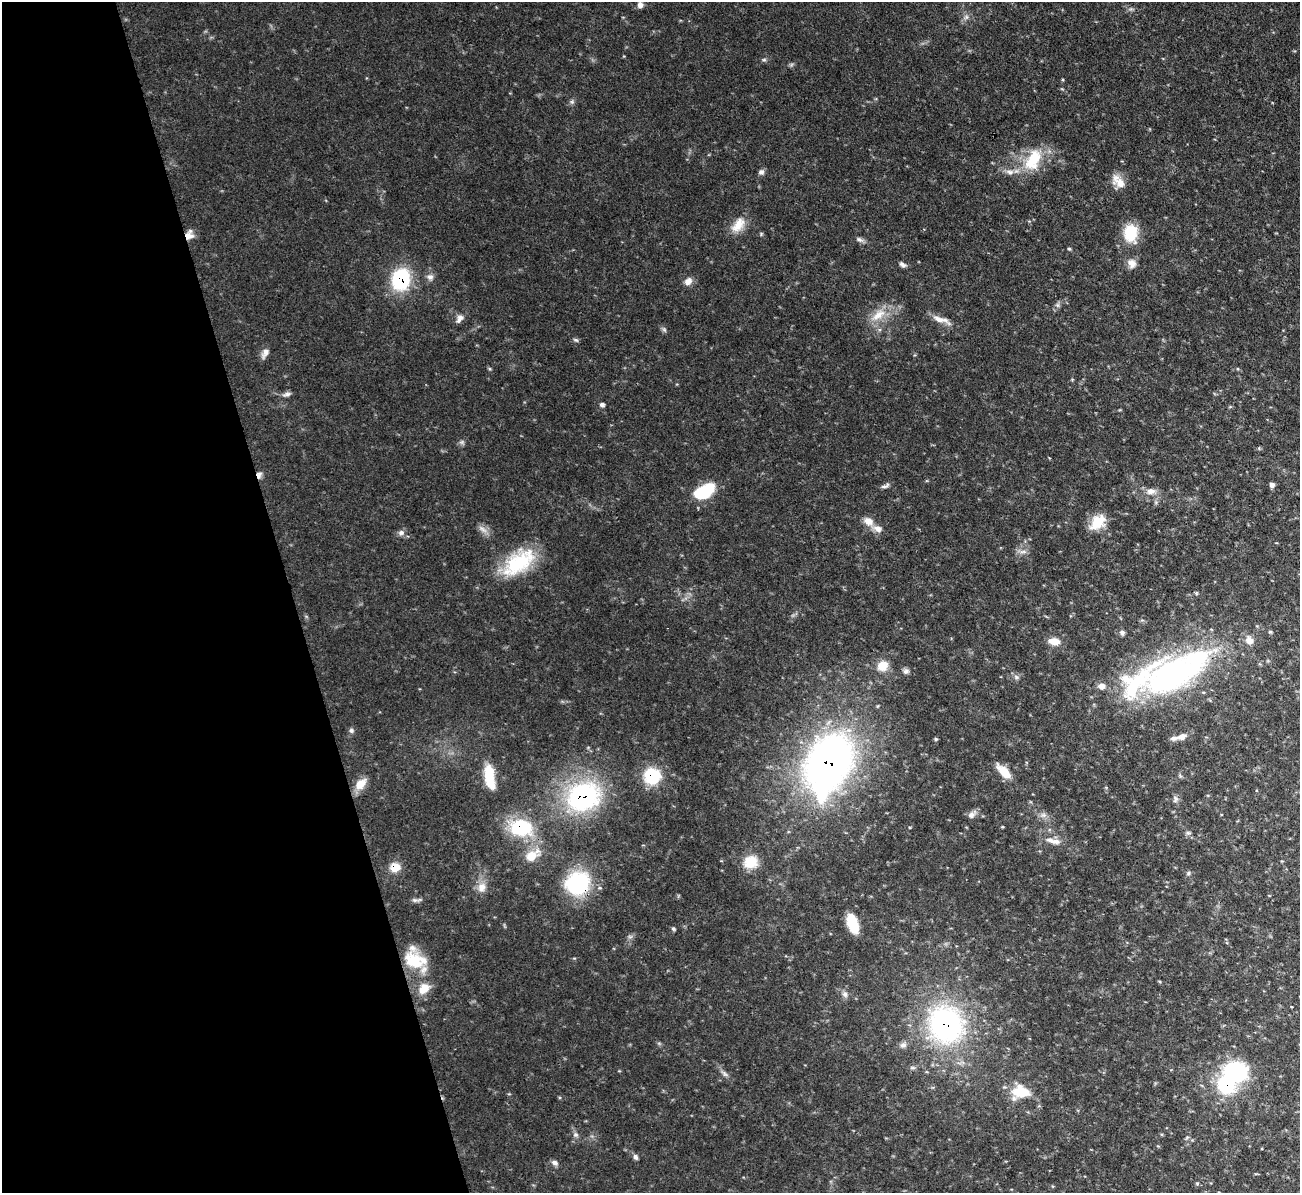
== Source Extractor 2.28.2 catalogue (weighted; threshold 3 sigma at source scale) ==
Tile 5 of 4 x 4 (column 1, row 2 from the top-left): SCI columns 1-1298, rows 2526-3716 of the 5192 x 5173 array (HDU 1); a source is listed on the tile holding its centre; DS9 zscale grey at full resolution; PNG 1302 x 1195 px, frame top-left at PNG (2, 2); no overlay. Shown black and unused: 22% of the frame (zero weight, under 3 of 4 exposures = <1% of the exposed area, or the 3 px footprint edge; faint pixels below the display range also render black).
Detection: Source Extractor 2.28.2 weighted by HDU 2 'WHT'; one run over the whole footprint, this tile lists its part. Background 0.103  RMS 0.0052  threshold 0.0233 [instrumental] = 3 sigma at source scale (4.5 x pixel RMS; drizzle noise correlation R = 1.50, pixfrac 1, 0.05/0.05 arcsec/px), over >= 5 px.
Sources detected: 93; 1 too faint to see at this stretch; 1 inside a brighter object's white glare — not listed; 6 inside a brighter listed object's ellipse — not listed separately; the other 85 listed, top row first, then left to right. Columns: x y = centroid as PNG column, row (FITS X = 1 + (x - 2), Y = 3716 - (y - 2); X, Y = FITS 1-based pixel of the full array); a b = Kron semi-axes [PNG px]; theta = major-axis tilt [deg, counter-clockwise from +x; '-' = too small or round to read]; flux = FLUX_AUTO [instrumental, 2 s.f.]
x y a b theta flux
640 5 7 7 - 2
966 17 7 6 - 1.6
764 60 6 4 1 0.84
572 102 6 6 - 1.1
1033 159 33 18 63 20
761 172 7 7 - 1.7
1010 172 11 6 -7 2.8
1118 182 20 11 -47 6.5
738 225 23 13 53 8.2
1130 233 20 15 -87 16
189 235 12 9 71 4.1
860 240 10 6 -26 1.7
1069 249 5 4 - 0.64
1132 263 13 11 -76 3.6
902 264 10 6 -33 1.6
430 277 9 9 - 2.4
401 279 20 16 75 40
688 281 11 8 43 3.3
1057 305 6 6 - 1.3
878 315 26 11 39 9.8
460 318 13 8 58 2.7
941 320 28 7 -20 5.3
664 329 7 4 -20 0.94
576 340 8 5 -19 0.99
265 353 13 7 61 3
287 394 12 6 14 1.8
602 405 6 6 - 1.5
259 475 9 7 87 2
1272 485 6 5 - 2.1
885 486 12 5 20 1.5
1151 491 12 8 3 3.9
704 492 23 12 30 24
868 521 14 10 -31 4.5
1097 522 20 14 41 11
483 529 16 6 -38 2.9
401 533 9 8 - 2
1023 552 11 4 1 1.8
518 562 44 24 38 33
1196 593 4 4 - 0.67
1270 632 5 5 - 0.71
1122 633 7 6 - 1.4
1249 640 11 9 -50 4.3
1054 641 13 8 -9 6
883 666 13 11 30 7.3
906 671 9 6 17 1.6
1172 675 83 37 27 150
1016 677 8 6 -23 1.4
351 730 7 6 - 1.4
1182 736 12 7 20 3.7
936 739 5 4 - 0.69
828 764 53 35 66 300
1004 771 20 9 -46 8.2
489 776 25 9 -81 19
652 776 16 16 - 24
361 784 16 10 46 6.6
583 797 32 26 26 92
1175 799 10 7 83 1.7
971 815 11 7 37 2.7
1043 815 9 6 -20 2
521 827 21 16 -8 37
1188 833 7 5 -7 1
1053 841 24 7 -12 4.6
531 856 18 13 24 9.2
751 862 16 14 12 11
395 867 11 10 - 7.2
1188 873 6 5 - 0.92
577 883 25 23 27 48
482 887 14 11 79 5.1
415 900 9 6 -8 1.4
853 924 20 10 -71 14
673 929 6 4 -41 0.81
630 937 7 4 0 1.1
415 960 30 20 -16 18
424 988 14 10 46 8.5
845 994 9 7 -73 2.1
946 1025 37 34 -68 120
903 1045 10 7 8 2
1235 1073 31 26 -4 42
724 1074 12 5 -43 1.9
1021 1092 25 17 1 14
576 1135 8 7 - 1.6
635 1157 8 6 -66 1.5
555 1163 9 7 -28 1.9
1197 1183 5 4 - 0.67
1052 1186 5 3 - 0.49
Overlapping masked pixels (flux is a lower limit): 11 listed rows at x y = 189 235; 401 279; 259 475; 1172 675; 828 764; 652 776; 583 797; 521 827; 395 867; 577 883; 946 1025